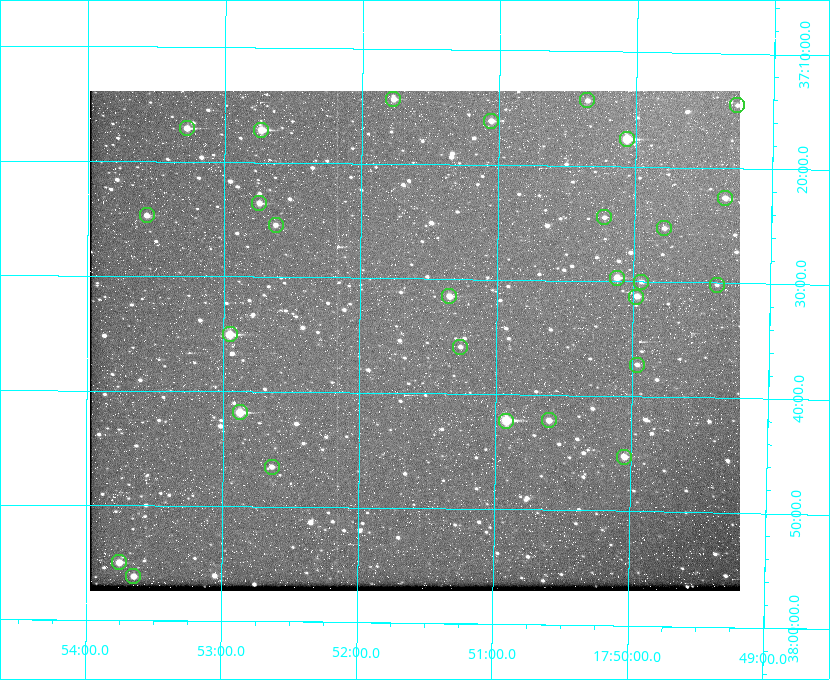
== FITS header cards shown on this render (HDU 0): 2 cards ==
NAXIS1  =                  650 / Width of table row in bytes
NAXIS2  =                  500 / Number of rows in table

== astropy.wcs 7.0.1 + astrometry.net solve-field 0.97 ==
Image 650 x 500 px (HDU 0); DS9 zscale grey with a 90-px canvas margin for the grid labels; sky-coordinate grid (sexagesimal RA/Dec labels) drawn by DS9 from the SOLVED WCS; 28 Tycho-2 reference stars matched to detected sources circled (green)
Header WCS: none
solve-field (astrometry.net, Tycho-2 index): SOLVED blind (the file carries no WCS)
Solved WCS: RA---TAN-SIP/DEC--TAN-SIP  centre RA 17:51:36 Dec +37:35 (267.90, +37.59 deg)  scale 5.23 arcsec/px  FOV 56.6' x 43.6'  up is +179 deg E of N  parity flipped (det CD > 0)
(file carries no celestial WCS; the grid is the blind solution)
Tycho-2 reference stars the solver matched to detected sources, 28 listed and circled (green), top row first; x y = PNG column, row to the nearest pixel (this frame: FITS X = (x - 90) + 1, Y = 500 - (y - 91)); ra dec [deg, ICRS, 3 dp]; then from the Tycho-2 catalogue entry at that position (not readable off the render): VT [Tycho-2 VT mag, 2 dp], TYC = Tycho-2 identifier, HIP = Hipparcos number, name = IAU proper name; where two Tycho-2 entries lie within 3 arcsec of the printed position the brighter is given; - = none
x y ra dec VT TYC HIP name
393 99 267.943 +37.240 10.39 2620-505-1 - -
587 100 267.589 +37.238 11.09 2619-212-1 - -
737 105 267.316 +37.242 12.03 2619-611-1 - -
491 121 267.764 +37.270 10.17 2620-784-1 - -
187 128 268.319 +37.285 9.88 2620-536-1 - -
261 130 268.183 +37.286 8.98 2620-786-1 87506 -
627 139 267.517 +37.293 8.96 2619-379-1 - -
725 198 267.335 +37.377 10.60 2619-634-1 - -
259 203 268.186 +37.393 10.44 2620-175-1 - -
147 215 268.392 +37.412 10.60 2620-800-1 - -
604 217 267.555 +37.408 11.50 2619-358-1 - -
276 225 268.156 +37.424 11.25 2620-712-1 - -
664 228 267.445 +37.422 11.17 2619-451-1 - -
617 278 267.531 +37.495 10.07 2619-274-1 - -
641 282 267.485 +37.500 11.33 2619-40-1 - -
717 285 267.347 +37.503 12.15 3088-638-1 - -
449 296 267.836 +37.525 9.96 3089-889-1 - -
636 297 267.494 +37.522 10.35 3088-270-1 - -
230 334 268.239 +37.584 8.64 3089-755-1 - -
460 347 267.815 +37.598 11.54 3089-1081-1 - -
637 365 267.491 +37.621 11.40 3088-1284-1 - -
240 412 268.219 +37.697 8.93 3089-671-1 - -
549 420 267.652 +37.703 11.04 3089-693-1 - -
506 421 267.730 +37.705 8.13 3089-1203-1 87349 -
624 457 267.512 +37.755 10.10 3089-2332-1 - -
272 467 268.159 +37.775 11.22 3089-2245-1 - -
119 562 268.439 +37.916 9.61 3089-2268-1 - -
133 576 268.412 +37.936 10.36 3089-2031-1 - -